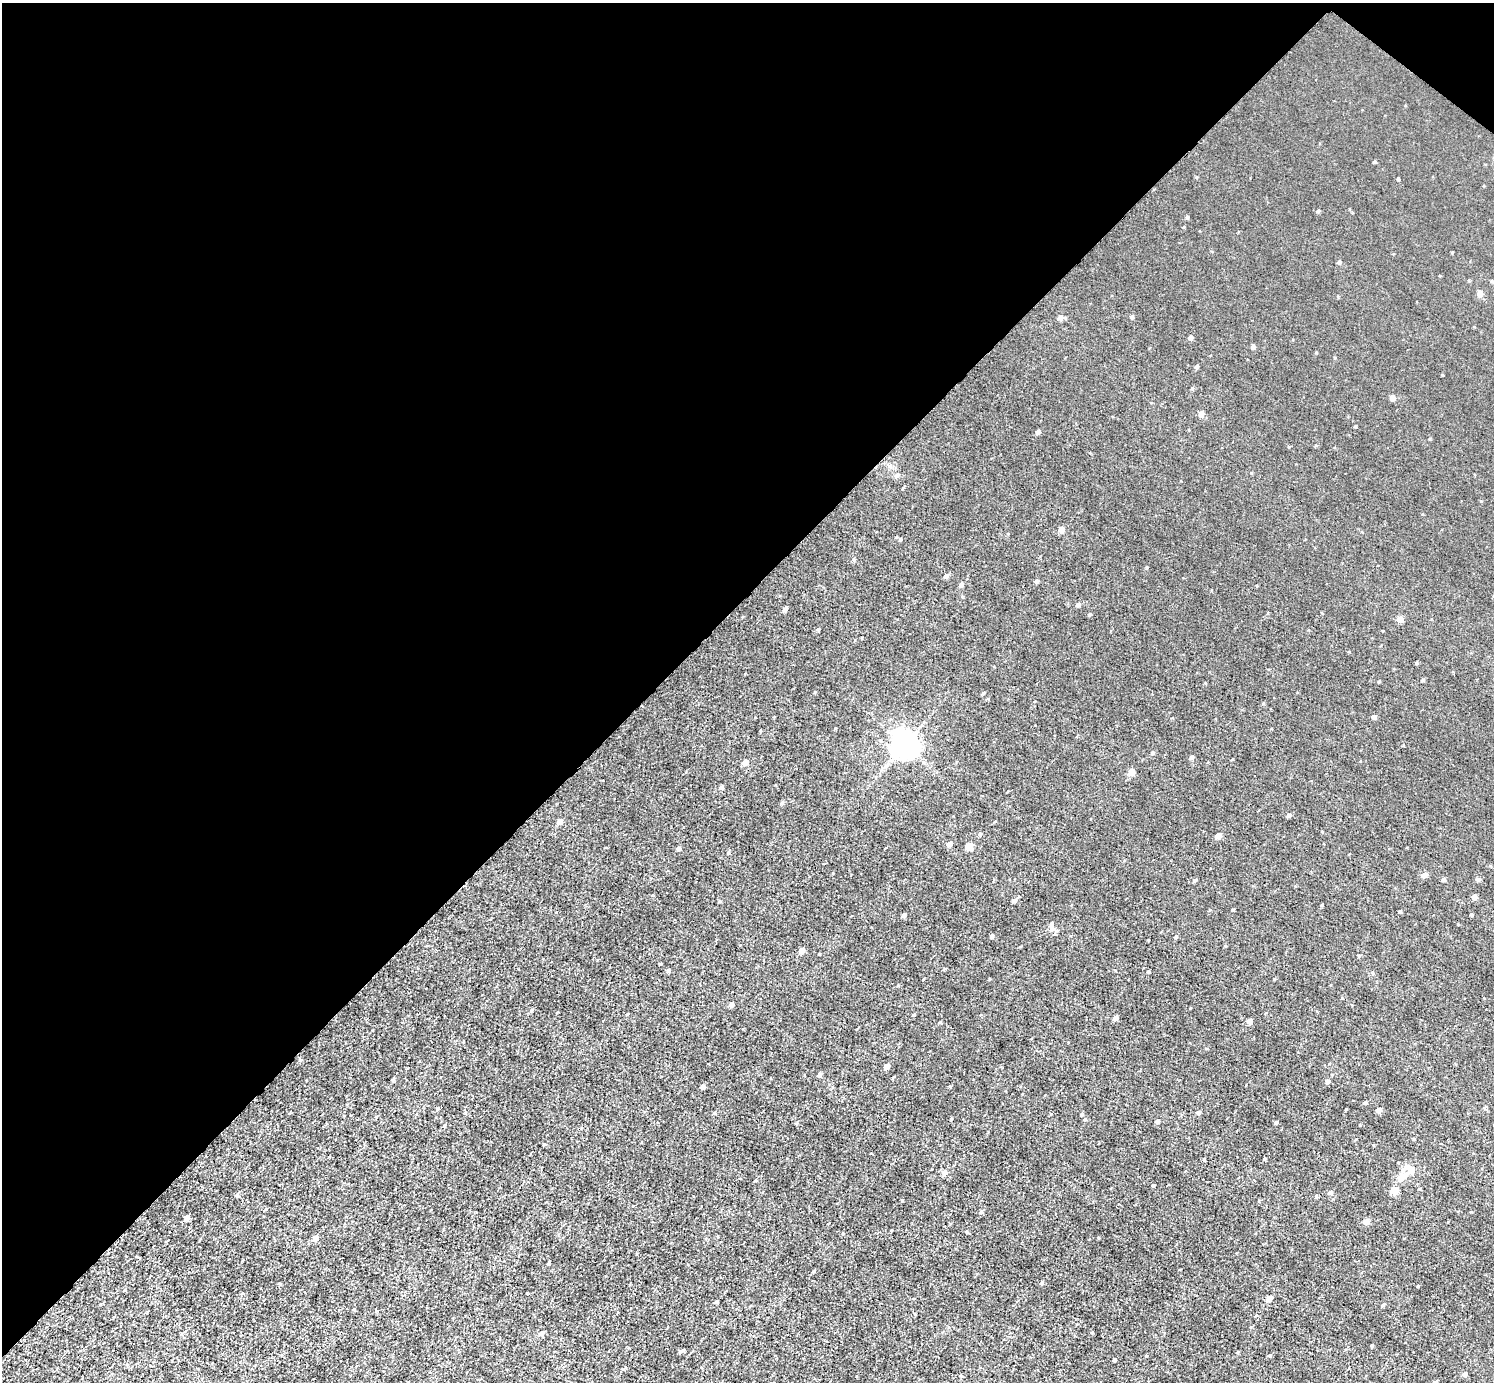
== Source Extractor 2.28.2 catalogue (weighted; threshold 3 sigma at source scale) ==
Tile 2 of 4 x 4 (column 2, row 1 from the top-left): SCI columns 1493-2984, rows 4297-5676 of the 5970 x 5973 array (HDU 1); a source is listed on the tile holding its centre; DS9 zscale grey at full resolution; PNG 1496 x 1384 px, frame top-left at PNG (2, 3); no overlay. Shown black and unused: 44% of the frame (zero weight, under 3 of 5 exposures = <1% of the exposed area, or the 3 px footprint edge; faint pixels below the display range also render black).
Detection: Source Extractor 2.28.2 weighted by HDU 2 'WHT'; one run over the whole footprint, this tile lists its part. Background 0.00405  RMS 0.006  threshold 0.0269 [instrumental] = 3 sigma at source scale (4.5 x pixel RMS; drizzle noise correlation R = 1.50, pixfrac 1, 0.05/0.05 arcsec/px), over >= 5 px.
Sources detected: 126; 2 inside a brighter listed object's ellipse — not listed separately; the other 124 listed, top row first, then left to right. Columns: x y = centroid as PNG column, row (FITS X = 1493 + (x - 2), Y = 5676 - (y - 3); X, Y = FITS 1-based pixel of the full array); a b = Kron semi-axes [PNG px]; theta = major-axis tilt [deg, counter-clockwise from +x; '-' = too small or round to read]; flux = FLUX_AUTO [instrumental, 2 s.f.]
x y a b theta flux
1374 162 4 3 - 0.7
1398 179 4 3 - 0.77
1318 211 4 4 - 0.77
1187 217 4 4 - 0.74
1339 262 5 4 - 0.9
1492 281 4 4 - 0.53
1480 293 5 5 - 5.1
1060 317 6 5 - 3
1132 317 5 4 - 0.93
1190 338 4 4 - 2.4
1253 347 4 4 - 1.8
1197 367 5 4 - 1
1392 397 5 5 - 3.4
1201 413 5 5 - 3.7
1038 432 4 4 - 2
1316 445 4 4 - 0.58
1289 447 4 3 - 0.5
896 475 6 5 - 1.2
1061 529 5 5 - 5.1
900 539 5 5 - 0.9
1146 567 4 3 - 0.55
946 576 6 5 - 1.8
1036 581 4 4 - 1.5
961 585 5 4 - 1.7
1078 604 5 4 - 1.6
785 608 6 4 57 1.9
1089 614 4 4 - 0.85
1400 619 4 4 - 6.1
818 629 4 4 - 0.87
1416 663 4 4 - 0.6
1423 680 4 4 - 0.68
1379 681 4 3 - 0.5
983 693 4 3 - 0.69
1263 703 4 4 - 0.46
1374 717 4 4 - 2.2
835 728 4 3 - 0.45
904 744 9 8 - 760
1403 745 4 3 - 0.38
1152 753 5 4 - 0.73
1191 757 4 4 - 1.5
745 762 5 4 - 5.3
1131 772 5 4 - 8.7
721 787 4 4 - 1.7
782 803 5 4 - 1
1289 815 5 4 - 1.4
560 821 5 5 - 3.3
980 834 5 4 - 0.74
1218 836 5 4 - 4.4
949 844 5 5 - 2.8
969 846 5 5 - 12
679 848 5 4 - 1.5
1423 875 6 5 - 3.3
1444 879 4 4 - 1.6
1478 879 5 5 - 1.2
1195 880 5 4 - 0.86
1474 897 4 4 - 3.4
1014 900 6 5 - 1.6
1321 905 4 3 - 0.54
1233 909 4 3 - 0.51
1400 911 3 3 - 0.77
904 915 5 4 - 1.4
1471 915 4 3 - 0.57
1051 924 10 6 -75 2.5
992 936 4 4 - 1.4
1176 936 5 4 - 0.89
1225 946 4 3 - 0.59
802 950 5 4 - 4.7
819 954 2 2 - 0.4
660 964 4 3 - 0.49
669 970 5 4 - 1.2
1148 971 3 3 - 0.62
1274 979 3 3 - 0.52
732 1004 4 4 - 3
531 1010 5 4 - 0.7
627 1014 4 2 - 0.55
1115 1018 4 4 - 3.1
1250 1021 4 4 - 3.9
300 1060 5 5 - 1
887 1066 5 4 - 6.1
820 1074 5 4 - 1.8
1328 1081 5 5 - 1.8
703 1087 4 4 - 2.9
1365 1103 4 4 - 1.1
438 1108 4 4 - 0.66
1346 1109 3 3 - 0.36
1379 1110 4 4 - 3.6
1198 1112 4 4 - 1.5
1081 1114 4 3 - 0.89
951 1119 3 3 - 0.49
1085 1119 5 4 - 0.71
1157 1121 4 4 - 2
1276 1122 4 4 - 0.91
1264 1158 3 3 - 0.65
1204 1159 5 3 - 0.52
1411 1170 16 10 -67 5
944 1172 6 5 - 2.9
1400 1177 6 5 - 8
756 1180 5 3 - 0.55
1153 1185 4 4 - 0.67
1394 1190 5 5 - 13
1330 1192 5 4 - 2.2
237 1195 6 5 - 0.84
1316 1196 4 4 - 0.86
902 1200 3 3 - 0.54
266 1209 5 3 - 0.57
981 1212 5 5 - 0.85
187 1217 5 4 - 3.9
1366 1222 5 5 - 4.4
315 1238 5 4 - 5.4
549 1262 3 3 - 0.8
814 1271 5 3 - 0.67
1042 1282 5 4 - 0.66
243 1293 5 4 - 0.73
1269 1298 4 4 - 5
716 1302 4 3 - 0.86
1383 1305 4 4 - 0.76
354 1309 4 3 - 0.65
541 1333 7 5 21 1.8
1372 1345 3 3 - 0.78
682 1350 7 4 20 1
1269 1355 5 3 - 0.6
1146 1356 4 3 - 0.49
1114 1360 3 3 - 1.1
1465 1374 4 4 - 2.3
Unlisted compact peaks at least as high as the median listed source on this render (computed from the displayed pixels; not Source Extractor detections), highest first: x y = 1098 1238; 1355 426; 940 1022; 1418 1286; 1148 940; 989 979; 815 692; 1442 375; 1481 501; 1471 1212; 854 560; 728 853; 898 986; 1430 439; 1474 327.